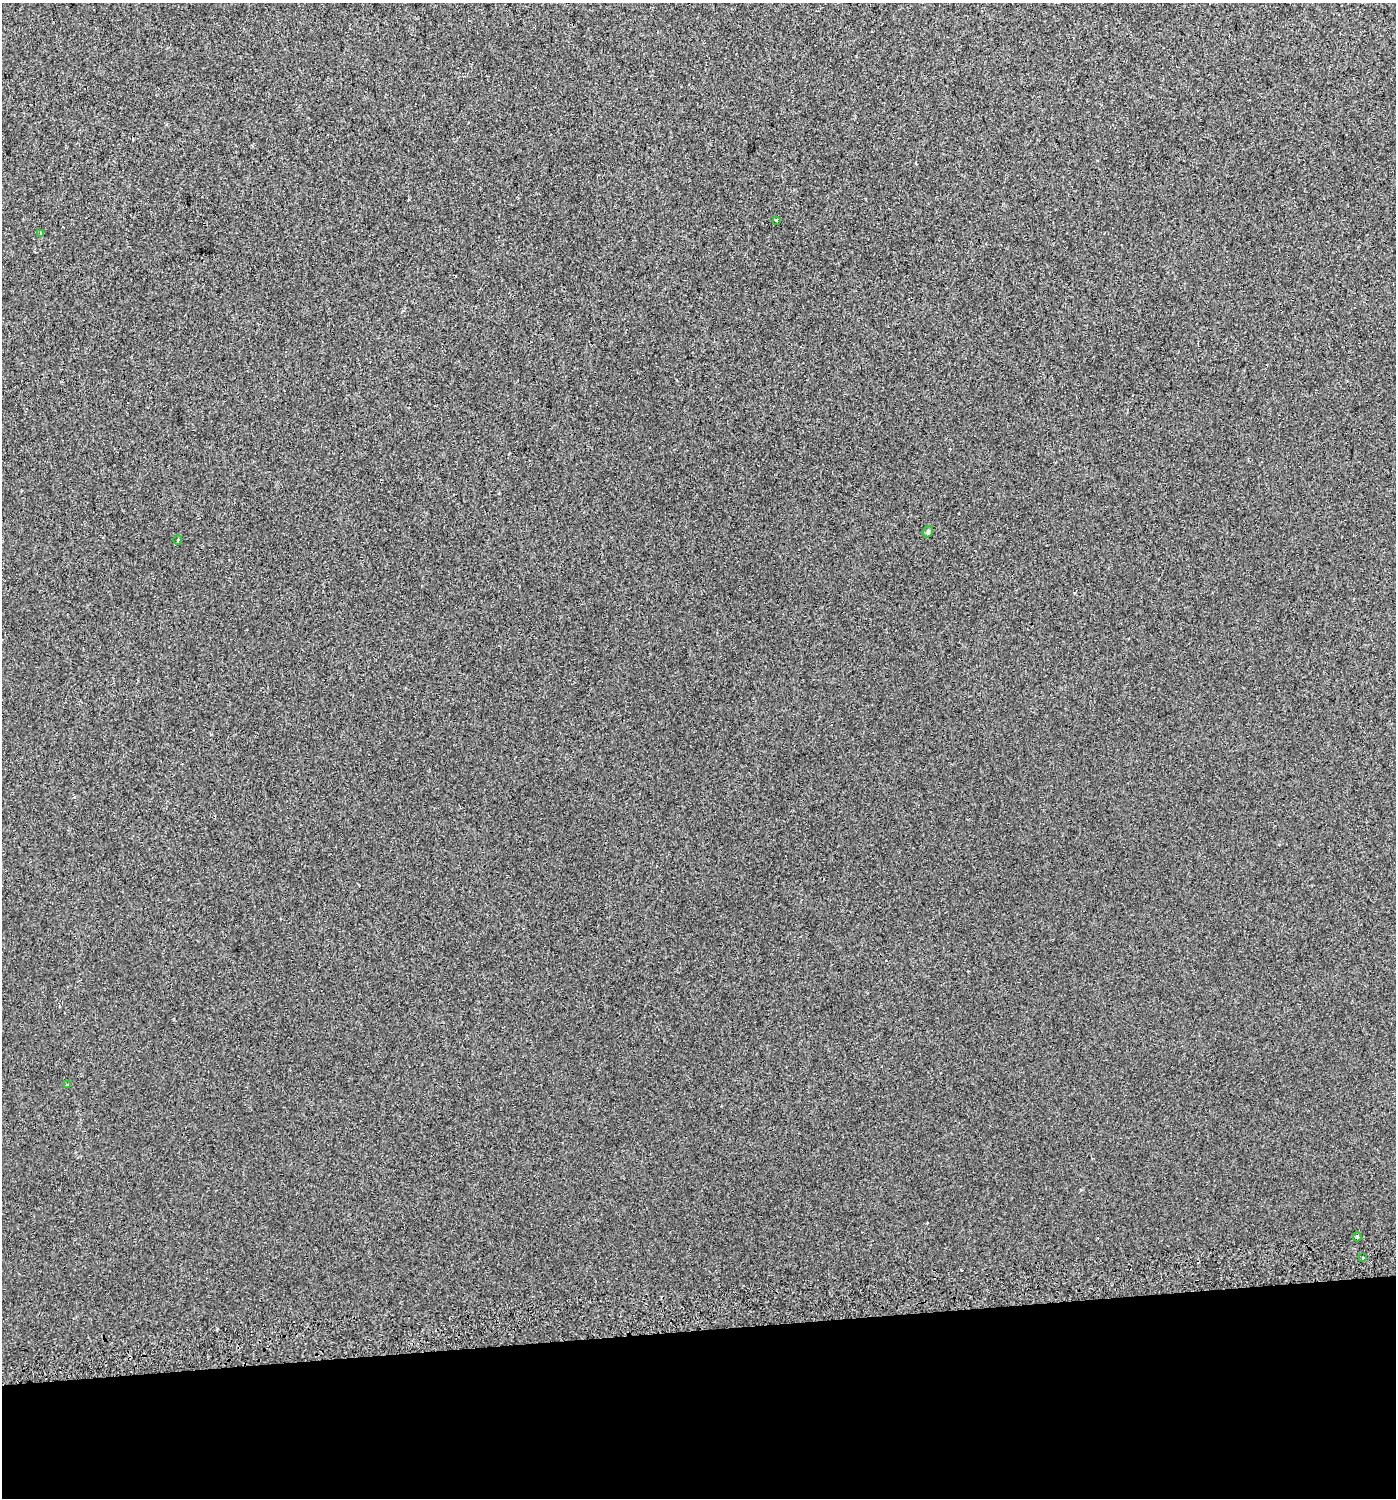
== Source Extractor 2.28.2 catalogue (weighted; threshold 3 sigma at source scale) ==
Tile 8 of 3 x 3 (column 2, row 3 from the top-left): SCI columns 1440-2833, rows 41-1536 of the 4231 x 4570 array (HDU 1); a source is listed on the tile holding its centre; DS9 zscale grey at full resolution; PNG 1398 x 1500 px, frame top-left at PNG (2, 3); each listed source drawn as its Kron ellipse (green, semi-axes under 4 px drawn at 4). Shown black and unused: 11% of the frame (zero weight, under 2 of 3 exposures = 2% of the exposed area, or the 3 px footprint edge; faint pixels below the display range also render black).
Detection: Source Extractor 2.28.2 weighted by HDU 2 'WHT'; one run over the whole footprint, this tile lists its part. Background 0.0025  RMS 0.0072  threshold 0.0325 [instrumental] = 3 sigma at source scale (4.5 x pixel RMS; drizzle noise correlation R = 1.50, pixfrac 1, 0.0396/0.0396 arcsec/px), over >= 5 px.
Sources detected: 8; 1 cosmic-ray / hot-pixel residue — neither listed nor drawn; the other 7 listed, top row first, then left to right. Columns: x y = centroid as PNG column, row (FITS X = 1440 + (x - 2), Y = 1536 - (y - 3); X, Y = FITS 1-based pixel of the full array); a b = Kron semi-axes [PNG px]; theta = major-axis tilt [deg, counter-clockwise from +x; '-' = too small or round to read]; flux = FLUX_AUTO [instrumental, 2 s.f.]
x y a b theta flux
776 220 3 2 - 1
41 233 3 3 - 1
928 532 6 5 - 1
178 540 4 3 - 2.6
67 1085 4 3 - 0.64
1357 1237 4 3 - 8.4
1363 1258 3 3 - 2.4